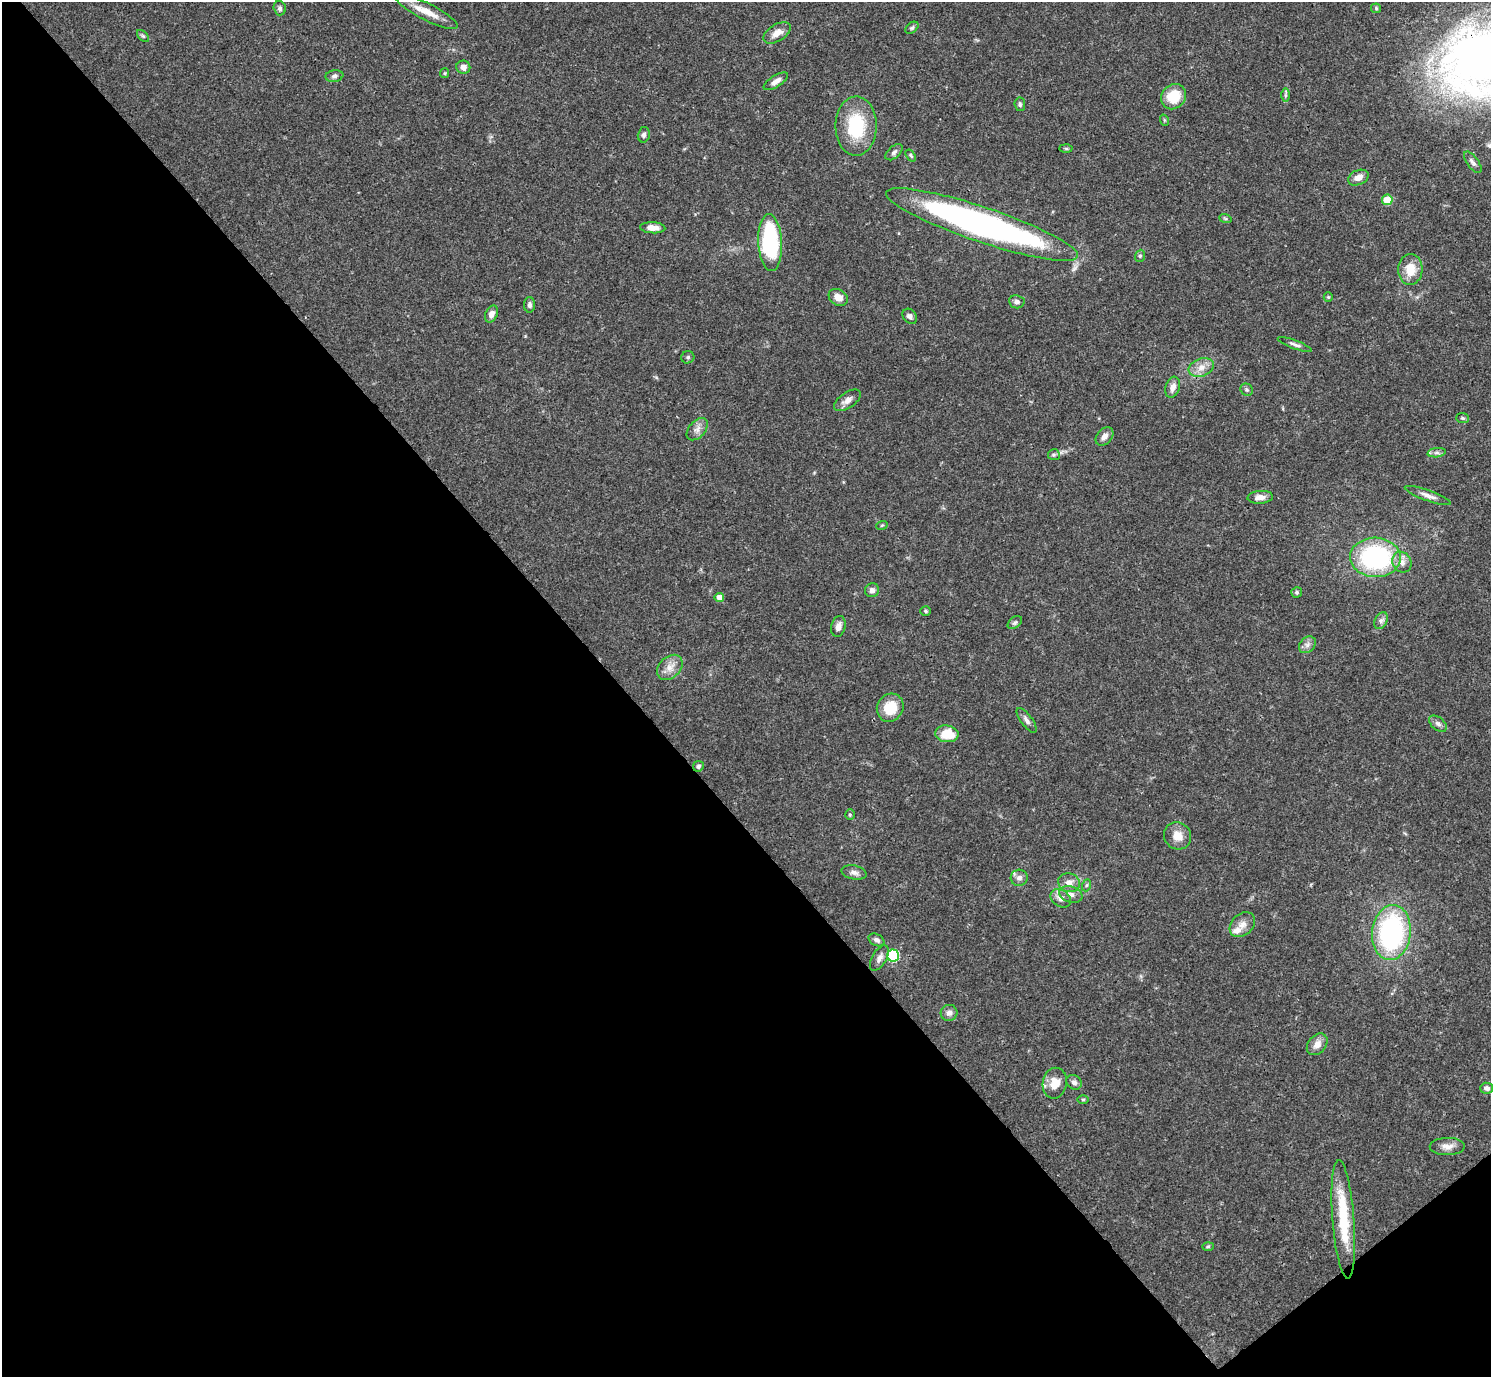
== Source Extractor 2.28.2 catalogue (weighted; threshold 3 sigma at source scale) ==
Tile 14 of 4 x 4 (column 2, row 4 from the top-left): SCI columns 1491-2979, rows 159-1533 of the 5961 x 5958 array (HDU 1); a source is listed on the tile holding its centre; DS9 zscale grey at full resolution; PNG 1493 x 1379 px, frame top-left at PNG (2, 2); each listed source drawn as its Kron ellipse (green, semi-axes under 4 px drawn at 4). Shown black and unused: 43% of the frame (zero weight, under 3 of 4 exposures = <1% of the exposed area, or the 3 px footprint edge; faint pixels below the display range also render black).
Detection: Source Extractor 2.28.2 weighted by HDU 2 'WHT'; one run over the whole footprint, this tile lists its part. Background 0.0413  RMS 0.0026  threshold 0.0118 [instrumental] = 3 sigma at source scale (4.5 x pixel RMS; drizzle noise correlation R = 1.50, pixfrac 1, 0.05/0.05 arcsec/px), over >= 5 px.
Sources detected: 89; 3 inside a brighter listed object's ellipse — not listed separately; the other 86 listed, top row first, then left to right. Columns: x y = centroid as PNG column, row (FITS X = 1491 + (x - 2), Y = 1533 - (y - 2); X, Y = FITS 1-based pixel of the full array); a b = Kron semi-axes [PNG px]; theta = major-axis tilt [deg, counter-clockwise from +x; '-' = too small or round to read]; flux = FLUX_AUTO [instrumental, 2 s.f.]
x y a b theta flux
280 8 7 6 - 0.67
1376 8 5 5 - 0.36
427 12 34 8 -27 4.4
912 28 7 5 38 0.51
777 33 15 8 32 2.6
143 36 7 4 -44 0.46
463 67 7 6 - 1.4
445 73 5 4 - 0.31
334 76 9 6 10 0.8
776 81 14 5 32 1.6
1285 95 6 4 90 0.44
1174 97 13 12 - 7.7
1020 104 7 5 -84 0.56
1164 120 6 3 -71 0.26
856 126 30 20 89 15
644 135 8 6 77 0.74
1066 148 6 4 -1 0.37
894 152 10 6 41 0.83
911 156 7 4 -54 0.41
1473 162 13 5 -54 0.89
1358 178 11 7 23 2.1
1387 200 5 5 - 8.1
1225 218 6 4 -19 0.37
982 225 101 17 -19 110
653 228 12 5 -3 2.4
770 243 28 12 -87 28
1140 256 6 5 - 0.49
1410 269 15 12 85 5.1
838 297 10 8 -33 2.4
1328 297 5 4 - 0.31
1017 302 8 6 -8 0.98
529 305 8 5 -90 0.87
491 314 9 6 64 1.4
910 316 8 6 -49 0.91
1295 344 18 4 -20 1
688 357 6 6 - 0.62
1201 367 13 9 20 2.3
1173 387 11 7 72 1.7
1247 390 6 6 - 0.53
847 400 15 7 35 1.7
1462 418 6 5 - 0.4
697 429 13 8 49 1.6
1104 436 10 7 48 1.3
1437 453 9 4 7 0.82
1054 455 6 5 - 0.48
1428 495 24 5 -20 1.8
1260 497 13 6 4 1.9
882 525 6 3 20 0.29
1375 557 25 19 -2 37
1402 562 11 9 -60 1.9
872 590 7 7 - 1.1
1297 592 5 5 - 0.5
719 598 5 4 - 2.2
925 611 5 4 - 0.36
1381 621 9 6 63 0.93
1015 623 8 5 39 0.57
838 626 10 7 75 1.5
1307 645 9 7 46 1.1
670 667 14 10 43 2.5
890 708 14 13 - 6.7
1026 720 15 5 -53 1.1
1438 724 10 6 -38 0.91
947 734 11 8 -7 6.8
698 766 5 5 - 0.65
850 814 5 4 - 0.38
1177 836 14 13 - 3.1
854 872 12 7 -12 1.2
1019 878 8 8 - 1.2
1069 883 11 9 -20 2
1087 885 6 4 70 0.39
1071 894 12 8 -16 1.5
1061 898 11 8 -35 1.9
1242 925 14 10 43 2.2
1391 933 27 19 83 45
877 940 8 5 -28 0.8
893 955 6 6 - 21
879 958 14 7 59 1.5
949 1013 8 8 - 1.3
1317 1044 12 8 49 2.1
1074 1082 8 7 - 1
1055 1083 15 12 79 4.1
1487 1088 6 5 - 0.9
1083 1099 5 3 - 0.32
1447 1147 17 8 1 2
1343 1219 59 11 -86 14
1208 1246 6 4 2 0.34